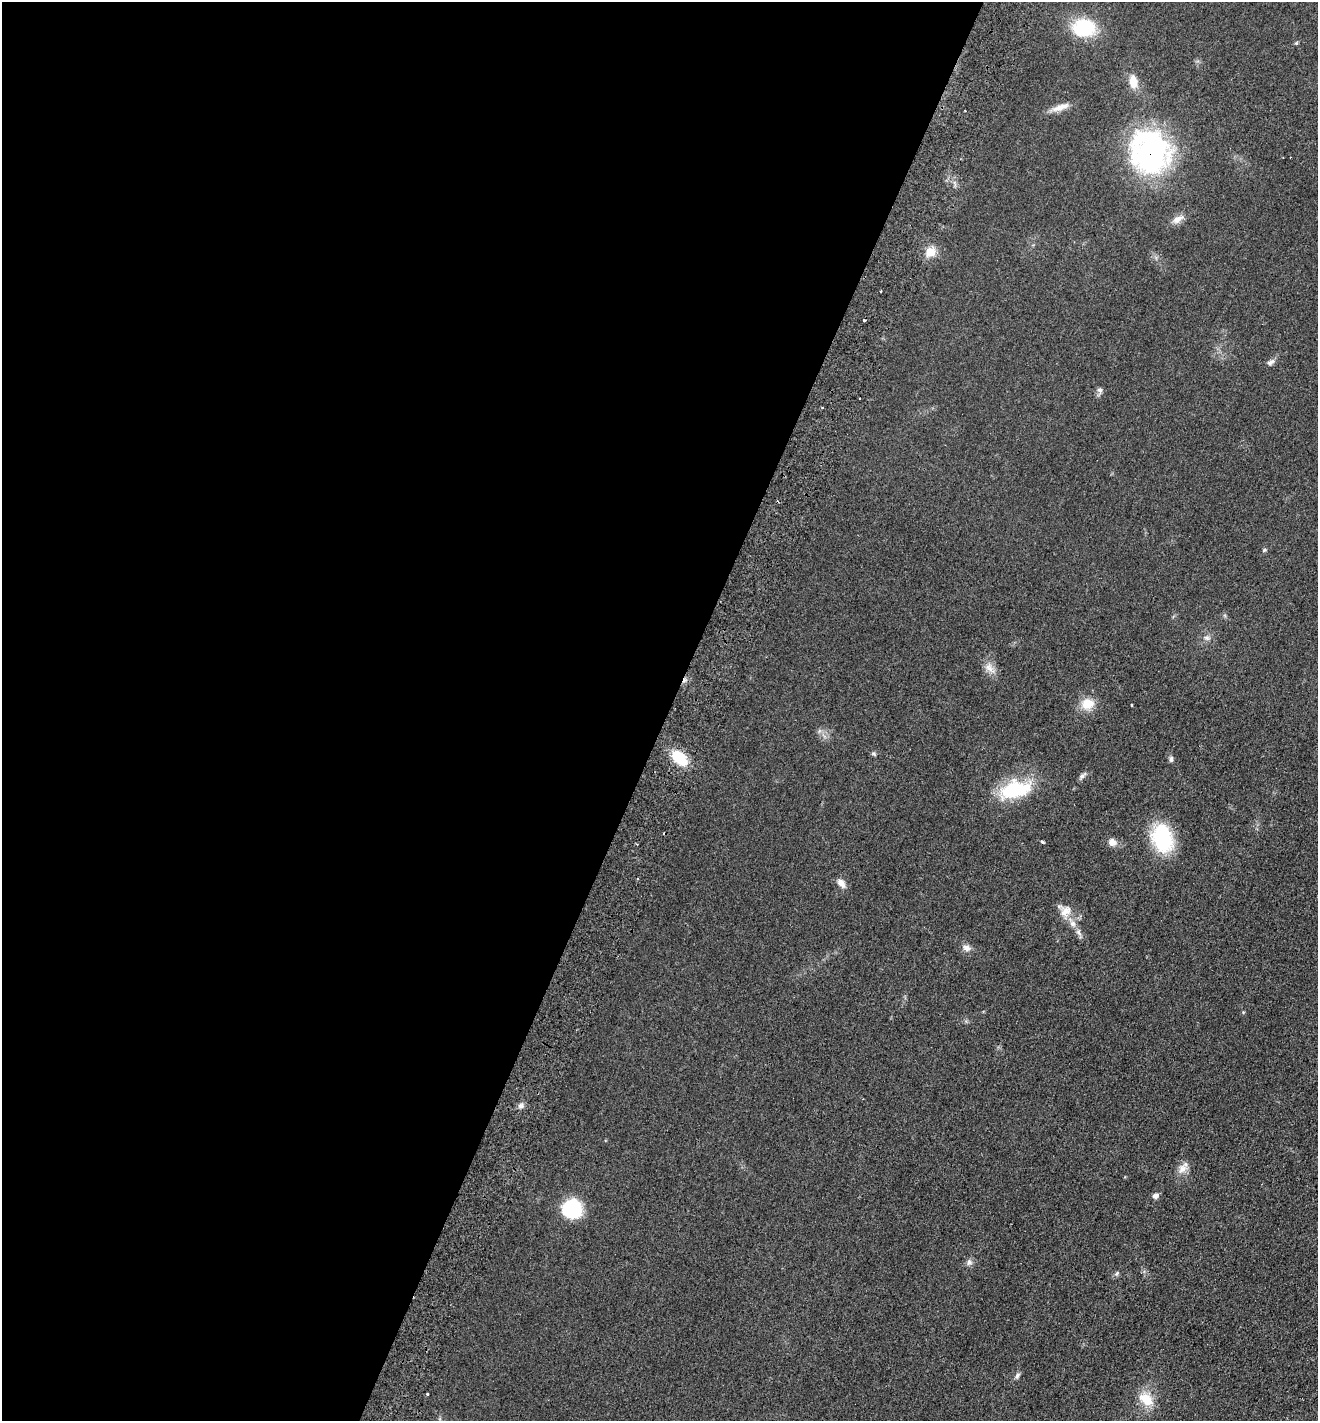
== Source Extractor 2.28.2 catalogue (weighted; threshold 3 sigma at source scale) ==
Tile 5 of 4 x 4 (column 1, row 2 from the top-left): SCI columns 336-1651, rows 2870-4288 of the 5799 x 5737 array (HDU 1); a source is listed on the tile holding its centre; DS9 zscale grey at full resolution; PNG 1320 x 1423 px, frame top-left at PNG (2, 2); no overlay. Shown black and unused: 51% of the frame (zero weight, under 2 of 3 exposures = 3% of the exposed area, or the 3 px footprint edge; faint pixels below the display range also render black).
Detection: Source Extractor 2.28.2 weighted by HDU 2 'WHT'; one run over the whole footprint, this tile lists its part. Background 0.0534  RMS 0.0087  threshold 0.039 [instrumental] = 3 sigma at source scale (4.5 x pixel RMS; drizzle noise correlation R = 1.50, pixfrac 1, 0.05/0.05 arcsec/px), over >= 5 px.
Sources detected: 40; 3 cosmic-ray / hot-pixel residue — not listed; the other 37 listed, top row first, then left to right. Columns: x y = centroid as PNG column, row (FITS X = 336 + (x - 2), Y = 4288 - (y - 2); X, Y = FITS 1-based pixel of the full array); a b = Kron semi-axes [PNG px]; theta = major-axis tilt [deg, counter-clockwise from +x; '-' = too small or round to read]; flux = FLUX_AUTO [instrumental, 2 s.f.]
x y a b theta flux
1084 28 23 17 1 47
1133 81 17 9 -80 10
1060 107 25 8 17 8.1
1150 152 37 32 -84 220
1177 219 16 8 30 6.1
930 252 6 5 - 27
880 291 2 2 - 0.97
1271 362 11 6 28 3
1100 390 8 6 0 2.2
1264 550 5 4 - 1.2
1207 638 8 6 -15 2.6
989 668 18 9 -50 7.3
1088 704 16 14 8 14
1132 705 3 2 - 0.93
874 754 6 4 -19 1.2
679 758 20 12 -41 23
1171 759 9 5 89 1.9
1082 776 7 6 - 2.4
1015 790 41 21 13 47
1162 838 25 18 -79 70
1042 842 4 3 - 2.5
1112 842 10 9 - 5.4
637 878 3 2 - 1.7
841 883 14 8 -54 4.9
1066 911 16 14 36 9.7
1073 924 10 8 -46 4.6
1078 932 11 5 -54 3.2
967 948 12 8 -21 4.3
521 1106 8 7 - 3
1182 1169 16 10 62 6.8
1155 1196 8 6 18 3.2
572 1208 18 18 - 49
969 1262 8 8 - 3
1117 1273 8 5 46 1.7
1017 1376 8 5 61 2.2
428 1394 3 3 - 3.2
1146 1399 23 14 -38 17
Overlapping masked pixels (flux is a lower limit): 1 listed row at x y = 1150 152